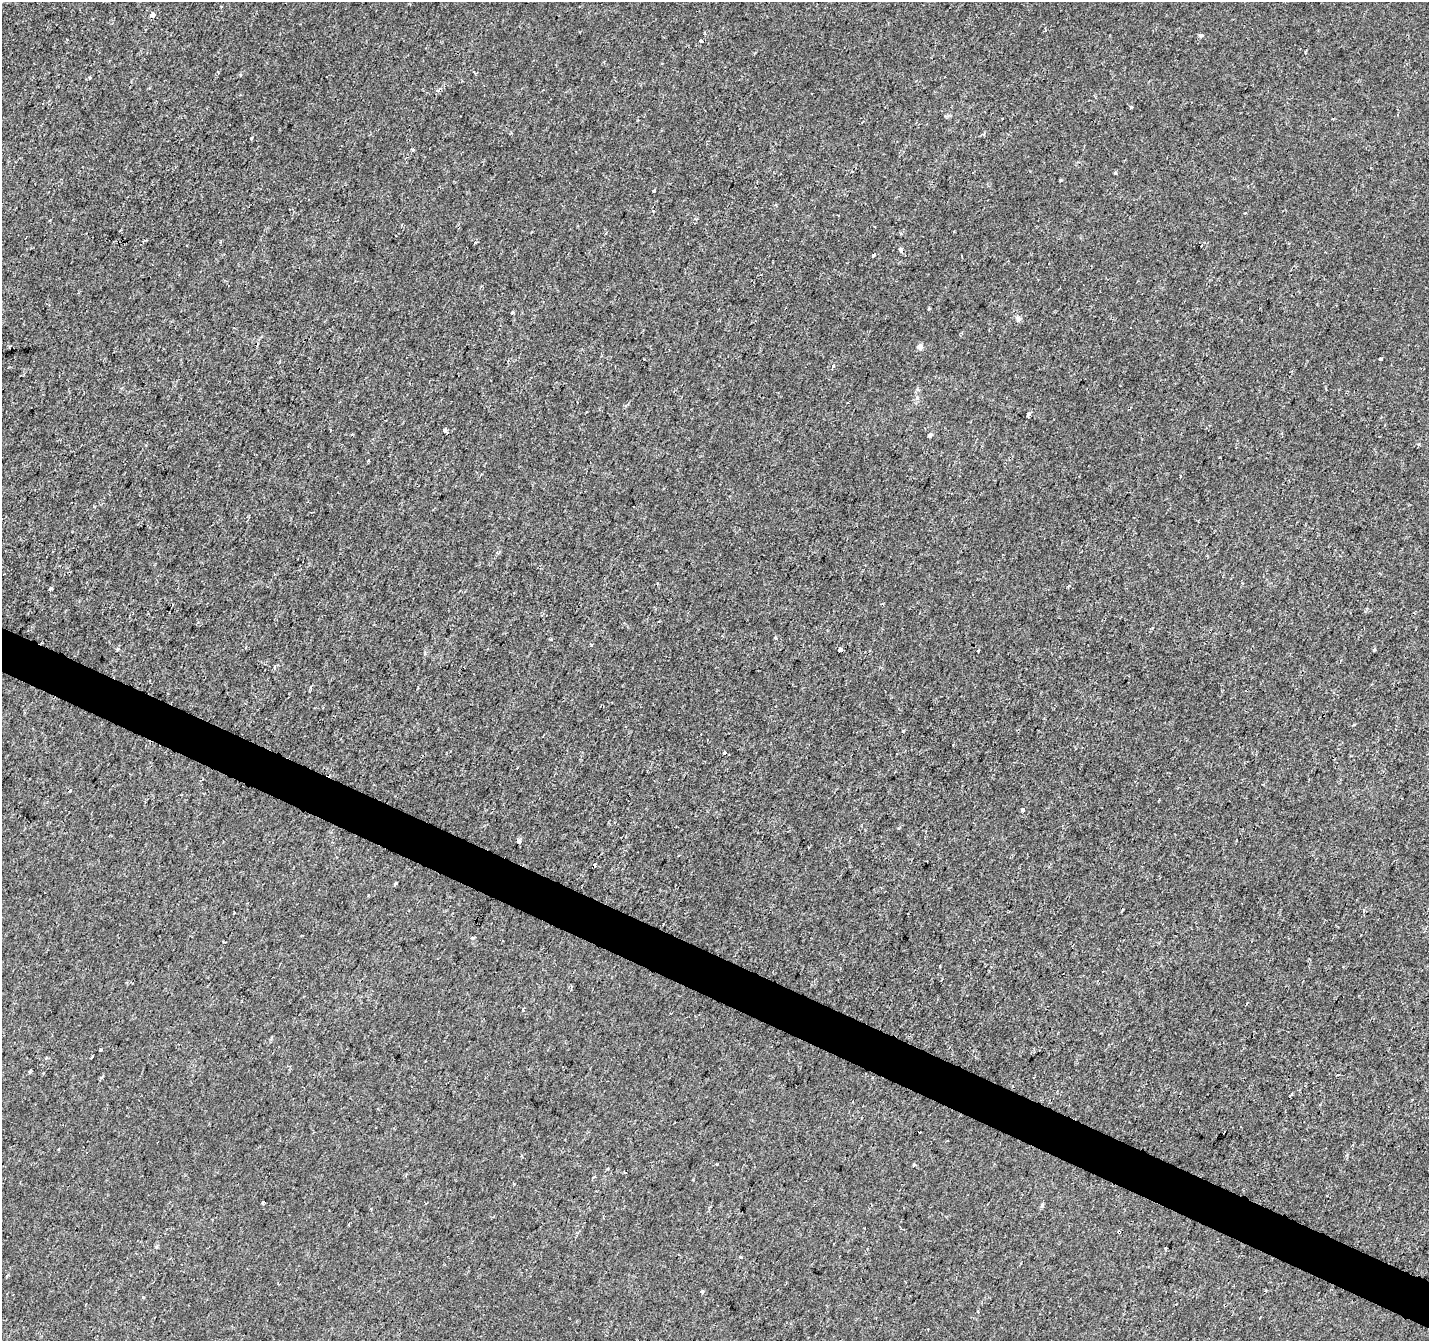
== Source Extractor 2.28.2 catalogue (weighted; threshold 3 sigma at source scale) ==
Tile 6 of 4 x 4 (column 2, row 2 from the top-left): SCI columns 1428-2854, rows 2878-4216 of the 5715 x 5822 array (HDU 1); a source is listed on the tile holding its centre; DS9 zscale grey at full resolution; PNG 1431 x 1343 px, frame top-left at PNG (2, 2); no overlay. Shown black and unused: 3% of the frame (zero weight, under 2 of 3 exposures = <1% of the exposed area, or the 3 px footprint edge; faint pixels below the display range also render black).
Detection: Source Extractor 2.28.2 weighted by HDU 2 'WHT'; one run over the whole footprint, this tile lists its part. Background 2.51e-04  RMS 0.0022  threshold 0.0101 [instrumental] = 3 sigma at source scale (4.5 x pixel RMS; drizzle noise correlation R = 1.50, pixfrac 1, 0.0396/0.0396 arcsec/px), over >= 5 px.
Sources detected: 65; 7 cosmic-ray / hot-pixel residue — not listed; the other 58 listed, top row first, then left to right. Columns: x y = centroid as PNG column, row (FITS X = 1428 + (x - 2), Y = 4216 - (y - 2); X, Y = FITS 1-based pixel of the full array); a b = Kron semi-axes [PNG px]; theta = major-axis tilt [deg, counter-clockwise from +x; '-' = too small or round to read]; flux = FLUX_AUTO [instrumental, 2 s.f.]
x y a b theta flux
153 14 4 4 - 2.2
1201 36 6 4 34 0.44
701 41 4 3 - 0.62
240 75 5 3 - 0.22
90 77 3 3 - 0.38
1131 107 3 3 - 0.78
984 134 5 4 - 0.31
251 138 3 3 - 0.22
1061 180 4 3 - 0.23
654 191 3 3 - 0.46
653 210 4 3 - 0.27
475 243 5 2 - 0.2
901 250 4 4 - 0.84
512 312 3 3 - 0.37
1018 319 8 7 - 0.73
920 347 5 4 - 1.5
1381 358 4 3 - 0.48
834 366 4 3 - 0.24
1028 415 3 3 - 0.75
445 430 4 3 - 0.98
930 435 4 3 - 1.8
368 460 4 3 - 0.26
51 588 4 3 - 0.33
883 604 4 3 - 0.2
775 638 3 3 - 0.29
551 639 3 3 - 0.3
591 644 5 3 - 0.29
118 649 5 4 - 0.32
1374 649 5 3 - 0.36
840 650 4 3 - 1.7
978 650 3 3 - 0.88
724 753 3 3 - 1.1
517 767 3 2 - 0.26
1023 810 5 4 - 0.57
519 841 4 3 - 2
809 848 2 2 - 0.23
594 865 4 3 - 2
396 884 3 3 - 0.44
1122 910 4 2 - 0.18
1363 910 4 4 - 0.39
472 938 4 4 - 0.71
940 966 3 2 - 0.19
523 1010 5 4 - 0.27
100 1050 3 3 - 1.2
91 1057 3 2 - 0.32
30 1071 4 3 - 0.29
1338 1075 3 2 - 0.29
716 1164 3 2 - 0.4
914 1165 3 3 - 0.55
263 1202 3 3 - 0.73
1042 1205 7 4 47 0.34
1119 1232 4 3 - 5.1
156 1247 6 4 -72 0.26
1166 1248 3 2 - 0.18
740 1257 3 3 - 0.37
702 1292 4 4 - 0.49
143 1297 3 3 - 0.34
978 1312 3 3 - 0.21
Overlapping masked pixels (flux is a lower limit): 2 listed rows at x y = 901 250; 1119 1232
Unlisted compact peaks at least as high as the median listed source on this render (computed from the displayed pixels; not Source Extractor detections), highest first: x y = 903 731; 1115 173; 873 255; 413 150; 929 309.